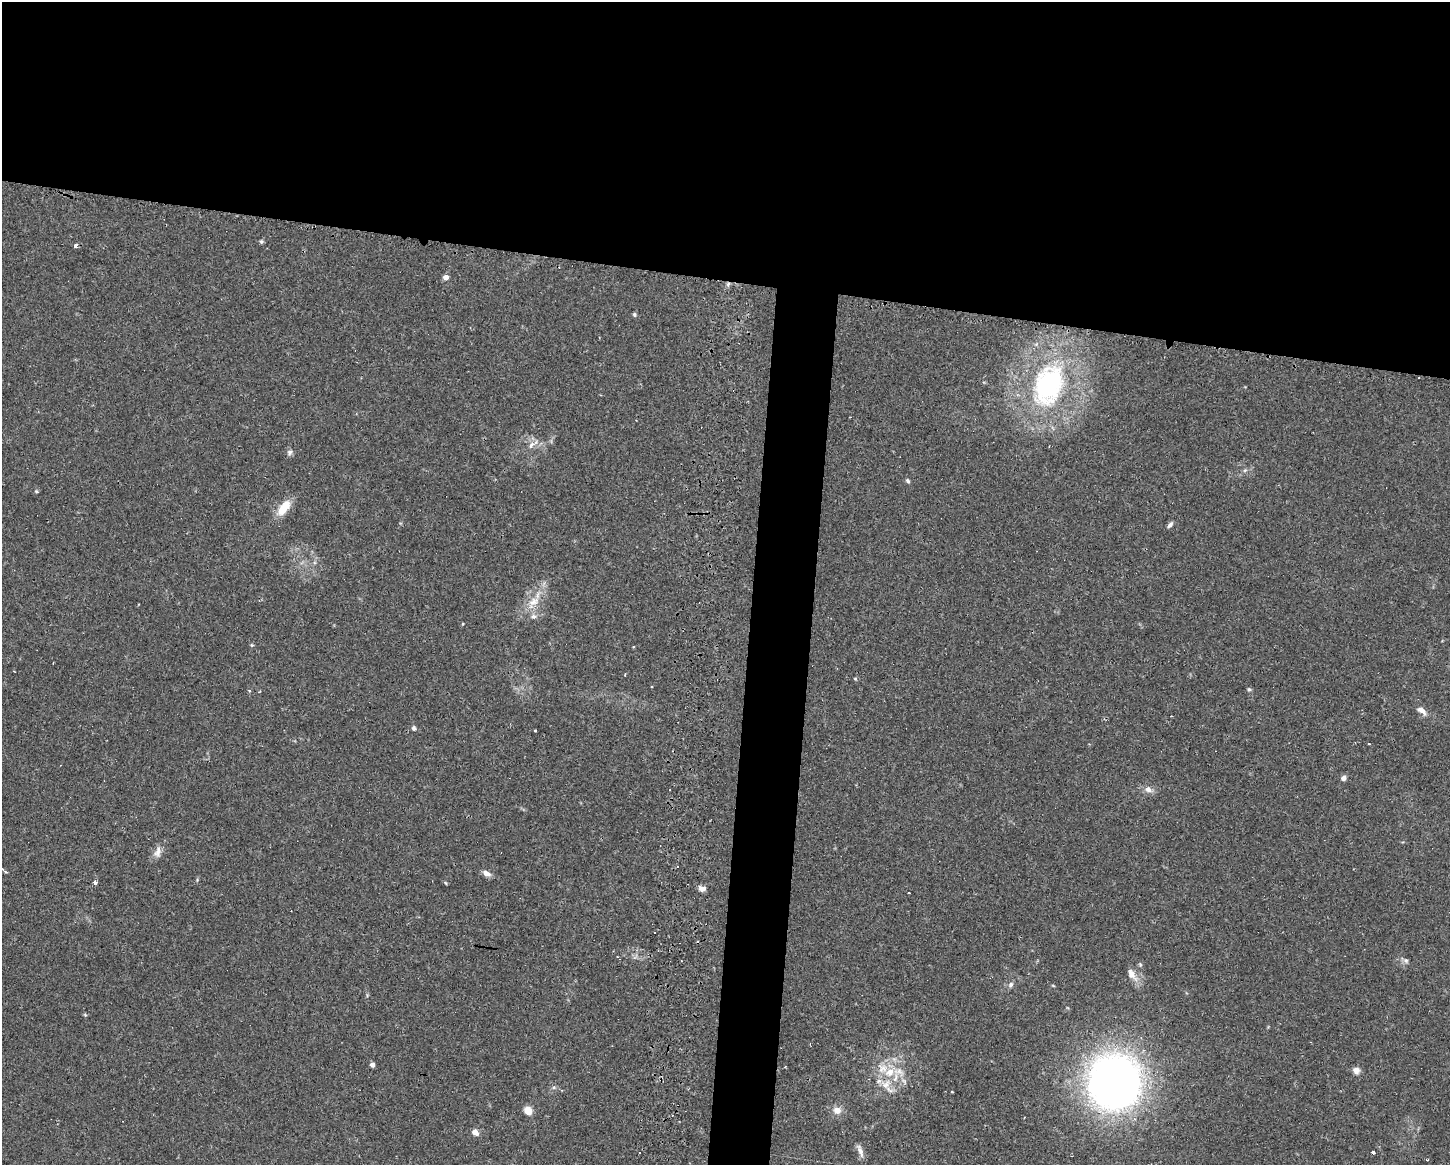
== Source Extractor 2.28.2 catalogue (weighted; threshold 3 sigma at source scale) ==
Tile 2 of 3 x 4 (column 2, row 1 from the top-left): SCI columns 1746-3193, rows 3506-4668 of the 4749 x 4707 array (HDU 1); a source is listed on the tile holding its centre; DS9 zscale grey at full resolution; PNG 1452 x 1167 px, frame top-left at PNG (2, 2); no overlay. Shown black and unused: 27% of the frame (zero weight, under 2 of 3 exposures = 4% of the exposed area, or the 3 px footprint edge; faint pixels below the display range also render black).
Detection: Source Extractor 2.28.2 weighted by HDU 2 'WHT'; one run over the whole footprint, this tile lists its part. Background 0.0342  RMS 0.0051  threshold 0.0231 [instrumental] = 3 sigma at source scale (4.5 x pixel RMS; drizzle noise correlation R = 1.50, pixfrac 1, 0.05/0.05 arcsec/px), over >= 5 px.
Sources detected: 60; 6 cosmic-ray / hot-pixel residue — not listed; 3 inside a brighter listed object's ellipse — not listed separately; the other 51 listed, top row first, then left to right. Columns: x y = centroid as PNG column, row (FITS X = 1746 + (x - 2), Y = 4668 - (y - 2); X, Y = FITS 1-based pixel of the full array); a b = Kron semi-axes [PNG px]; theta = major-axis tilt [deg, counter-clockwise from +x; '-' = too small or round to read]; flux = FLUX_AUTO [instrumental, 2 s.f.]
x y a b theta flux
261 241 6 5 - 0.82
75 246 4 3 - 2.4
446 277 4 4 - 3.9
728 284 6 4 47 1.1
634 314 6 4 -60 0.83
1048 385 41 27 71 76
531 445 13 7 53 3
289 452 8 7 - 1.5
1245 470 6 4 43 0.9
908 481 6 5 - 0.94
36 491 5 3 - 0.54
284 508 21 10 51 9.8
1170 525 8 5 51 1.5
534 602 18 11 32 7.2
533 616 7 7 - 1.8
252 645 5 4 - 0.58
53 663 3 2 - 0.84
625 674 3 2 - 0.55
855 679 5 3 - 0.49
652 687 3 2 - 0.44
1249 689 5 5 - 0.76
249 690 4 3 - 0.77
1422 711 13 6 -35 3.1
414 728 6 5 - 1.2
535 731 3 3 - 1.2
1369 744 3 2 - 0.42
1343 778 6 5 - 1.9
1148 789 11 8 -34 2.8
158 852 16 9 74 3.5
5 872 4 3 - 0.69
486 873 10 6 -25 2.7
95 882 3 3 - 5.9
446 883 5 3 - 0.43
702 888 8 6 -15 2.8
909 893 3 2 - 0.5
654 932 2 2 - 0.39
1406 961 8 5 -17 1.3
1132 974 19 9 -56 4.6
1011 985 8 6 49 1.5
1053 985 5 3 - 0.45
372 1065 4 4 - 2.8
1356 1070 6 6 - 3.7
890 1072 17 11 37 9.9
1114 1082 47 44 81 320
554 1087 6 4 18 0.74
528 1110 9 8 - 4.1
837 1110 10 9 - 4
475 1132 5 5 - 4.4
860 1151 19 5 -73 2.8
639 1152 3 3 - 1
1373 1152 3 3 - 2.1
Overlapping masked pixels (flux is a lower limit): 1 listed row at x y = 728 284